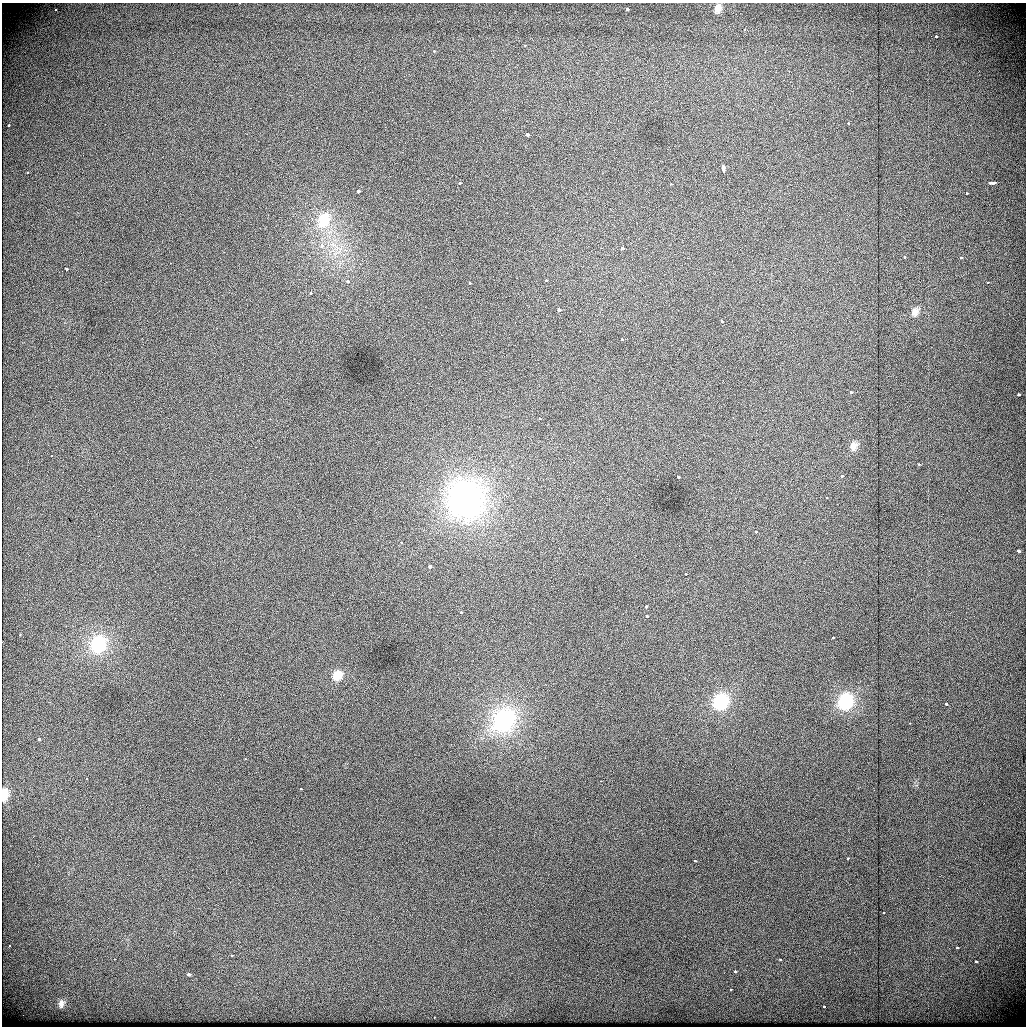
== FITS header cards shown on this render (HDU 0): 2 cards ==
NAXIS1  =                 1024          /
NAXIS2  =                 1024          /

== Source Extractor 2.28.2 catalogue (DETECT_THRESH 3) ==
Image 1024 x 1024 px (HDU 0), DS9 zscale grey, 1 PNG px = 1 image px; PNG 1028 x 1028 px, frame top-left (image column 1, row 1024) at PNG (2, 3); no overlay
Background 447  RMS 2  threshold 6.01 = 3 sigma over >= 5 px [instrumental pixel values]
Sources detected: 81; all 81 listed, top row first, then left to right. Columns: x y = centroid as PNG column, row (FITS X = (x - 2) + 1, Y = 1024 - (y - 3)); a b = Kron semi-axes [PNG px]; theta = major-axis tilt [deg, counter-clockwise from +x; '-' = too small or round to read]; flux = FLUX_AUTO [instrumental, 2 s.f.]
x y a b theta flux
718 8 7 5 69 730
627 9 3 3 - 990
56 10 3 3 - 170
744 29 4 4 - 190
936 36 3 3 - 260
525 45 3 3 - 150
434 51 3 3 - 250
911 104 2 2 - 81
848 123 3 3 - 280
9 125 3 2 - 230
527 134 3 3 - 2100
723 168 6 3 -82 2500
27 172 3 3 - 280
459 183 3 3 - 720
992 183 6 3 8 1800
671 184 3 3 - 180
358 191 3 3 - 3000
967 193 3 2 - 220
323 220 21 16 67 4800
322 246 4 4 - 630
622 248 3 3 - 1300
904 257 3 3 - 270
961 257 3 3 - 350
66 269 3 3 - 540
347 281 3 3 - 730
545 281 3 3 - 320
987 282 3 2 - 210
469 283 3 3 - 460
311 293 3 3 - 390
559 310 3 3 - 2400
915 312 11 8 72 850
722 321 3 3 - 320
622 339 3 3 - 490
851 392 3 3 - 1400
1018 395 3 3 - 770
540 419 4 3 - 240
853 446 12 9 72 910
51 456 3 2 - 200
919 464 3 3 - 220
842 476 3 2 - 340
678 478 3 3 - 600
826 498 3 3 - 170
466 499 33 31 87 45000
756 532 3 3 - 350
401 542 3 2 - 390
1018 551 3 3 - 890
429 566 3 3 - 4100
686 574 3 2 - 240
646 606 3 3 - 640
461 612 3 3 - 270
647 616 3 3 - 390
20 635 3 3 - 250
833 637 3 2 - 260
98 644 18 15 66 10000
337 675 14 12 61 2000
720 702 16 13 58 9300
845 702 14 11 65 9500
946 704 3 3 - 500
503 720 17 13 57 22000
910 723 2 2 - 77
39 739 3 3 - 1800
245 759 2 2 - 1500
87 778 3 2 - 230
600 781 2 2 - 930
301 789 3 3 - 290
4 794 14 8 83 2000
848 858 3 3 - 290
694 860 3 3 - 360
883 913 3 2 - 170
9 945 3 2 - 450
957 948 3 3 - 290
232 955 3 3 - 310
114 959 3 2 - 170
780 960 3 3 - 1500
976 961 3 3 - 610
735 972 3 3 - 480
189 974 4 3 - 3500
731 989 3 3 - 220
61 1003 13 9 74 850
824 1006 3 2 - 560
434 1017 2 2 - 530
At the frame edge (FLAGS 8, measured only in part): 1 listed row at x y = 4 794